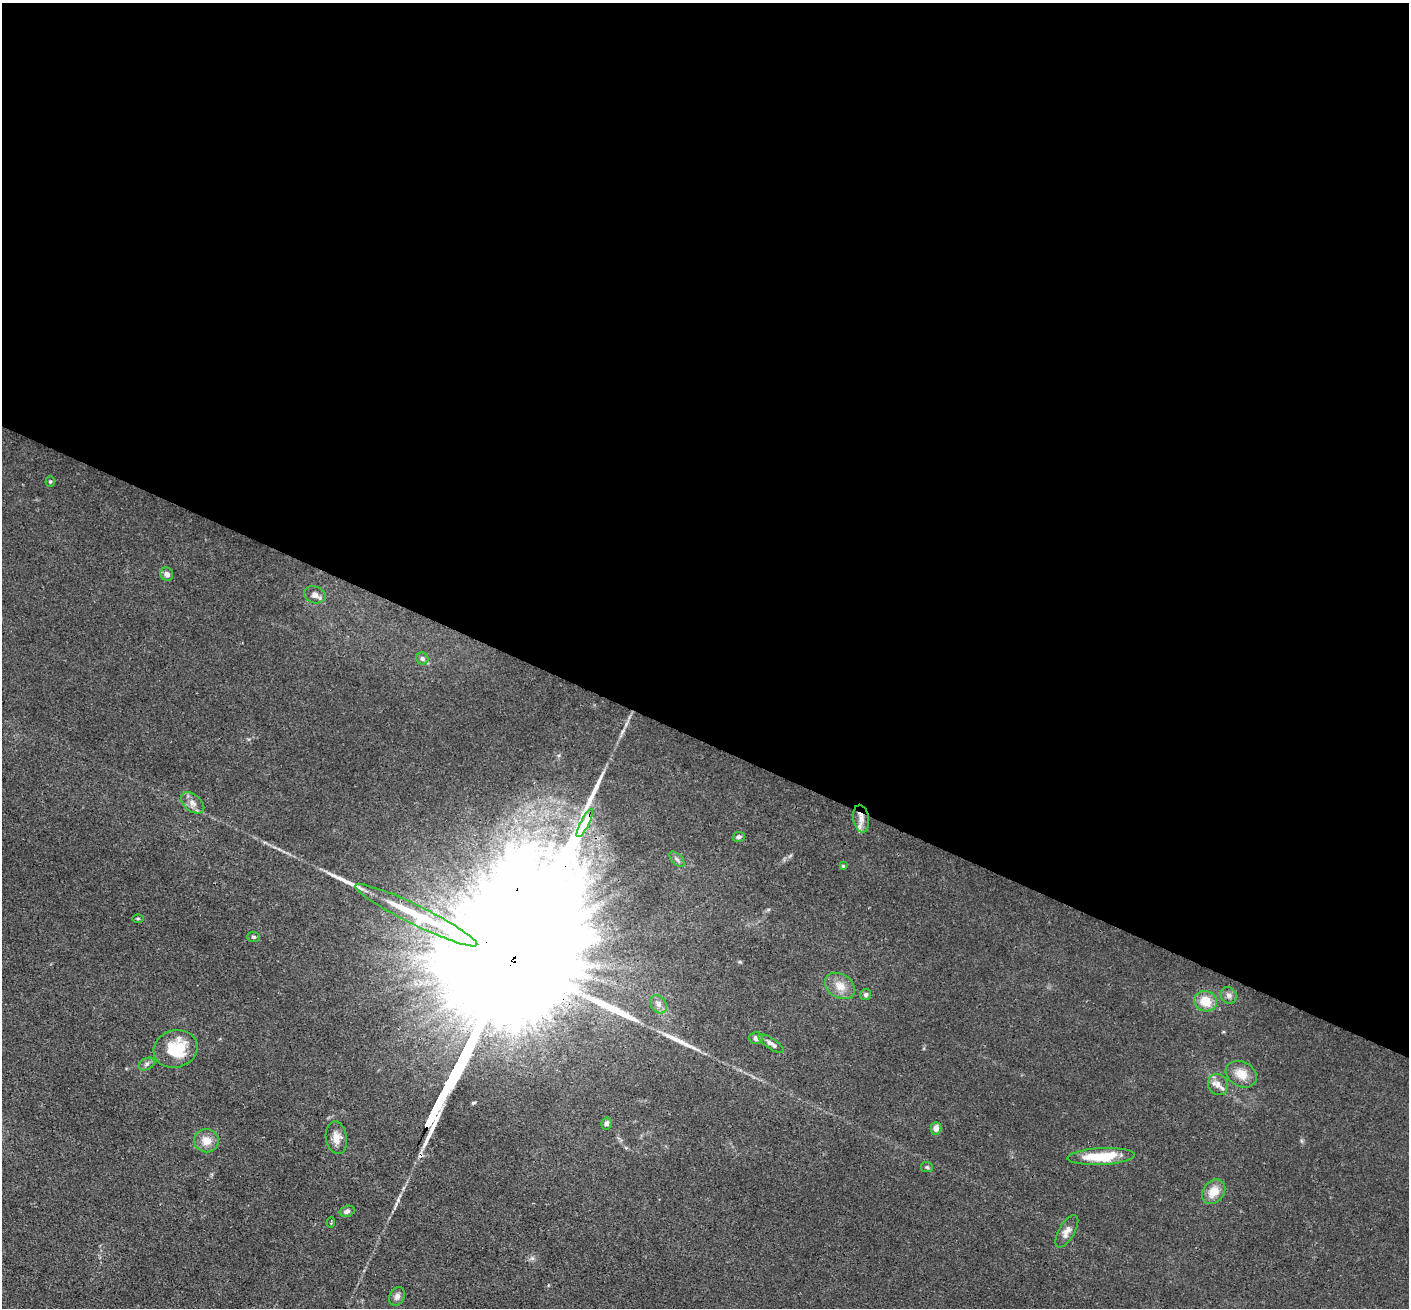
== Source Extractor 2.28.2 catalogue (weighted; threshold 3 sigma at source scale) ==
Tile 3 of 4 x 4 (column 3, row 1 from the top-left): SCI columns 2818-4224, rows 4199-5504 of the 5635 x 5648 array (HDU 1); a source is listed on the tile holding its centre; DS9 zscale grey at full resolution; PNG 1411 x 1310 px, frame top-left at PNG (2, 3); each listed source drawn as its Kron ellipse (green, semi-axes under 4 px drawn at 4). Shown black and unused: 57% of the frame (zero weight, under 3 of 4 exposures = <1% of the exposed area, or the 3 px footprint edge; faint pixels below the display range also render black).
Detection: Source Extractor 2.28.2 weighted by HDU 2 'WHT'; one run over the whole footprint, this tile lists its part. Background 0.016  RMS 0.003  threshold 0.0135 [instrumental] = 3 sigma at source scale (4.5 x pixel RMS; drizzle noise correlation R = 1.50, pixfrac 1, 0.05/0.05 arcsec/px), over >= 5 px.
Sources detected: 40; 1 inside a brighter object's white glare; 4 long thin detections or spike segments (spike, bleed or trail) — neither listed nor drawn; the other 35 listed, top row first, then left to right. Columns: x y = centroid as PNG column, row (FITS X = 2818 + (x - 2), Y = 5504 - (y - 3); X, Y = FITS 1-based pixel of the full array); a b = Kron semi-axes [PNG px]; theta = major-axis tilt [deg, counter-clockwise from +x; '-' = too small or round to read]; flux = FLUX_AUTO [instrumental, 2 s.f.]
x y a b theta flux
50 482 5 4 - 0.41
167 574 7 6 - 1.4
315 595 11 8 -18 1.4
422 659 6 5 - 0.92
193 803 13 8 -39 2.1
861 819 14 8 -82 2.7
585 823 16 3 63 1000
739 837 6 5 - 0.73
677 859 9 5 -45 0.79
843 866 4 3 - 0.35
416 915 68 9 -26 19
138 919 5 3 - 0.32
254 937 6 5 - 0.53
840 986 16 12 -33 3.7
866 995 6 5 - 0.7
1229 995 9 7 -46 1.2
1206 1001 11 10 - 5.6
658 1004 10 7 -52 1.5
756 1038 6 6 - 1.4
771 1043 15 5 -34 1.4
176 1049 22 18 16 13
147 1064 8 5 28 0.92
1241 1074 16 12 -28 4.3
1218 1084 11 9 -63 2.1
606 1123 6 5 - 0.76
936 1128 6 5 - 1.9
336 1138 16 10 -80 3
206 1141 12 11 - 3.4
1101 1157 33 8 3 11
927 1167 6 5 - 0.55
1214 1192 13 10 52 4.4
347 1211 8 5 18 1.2
331 1223 5 2 - 0.28
1067 1231 18 8 60 2.3
397 1296 10 7 62 1.3
Overlapping masked pixels (flux is a lower limit): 3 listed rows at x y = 861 819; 585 823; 416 915